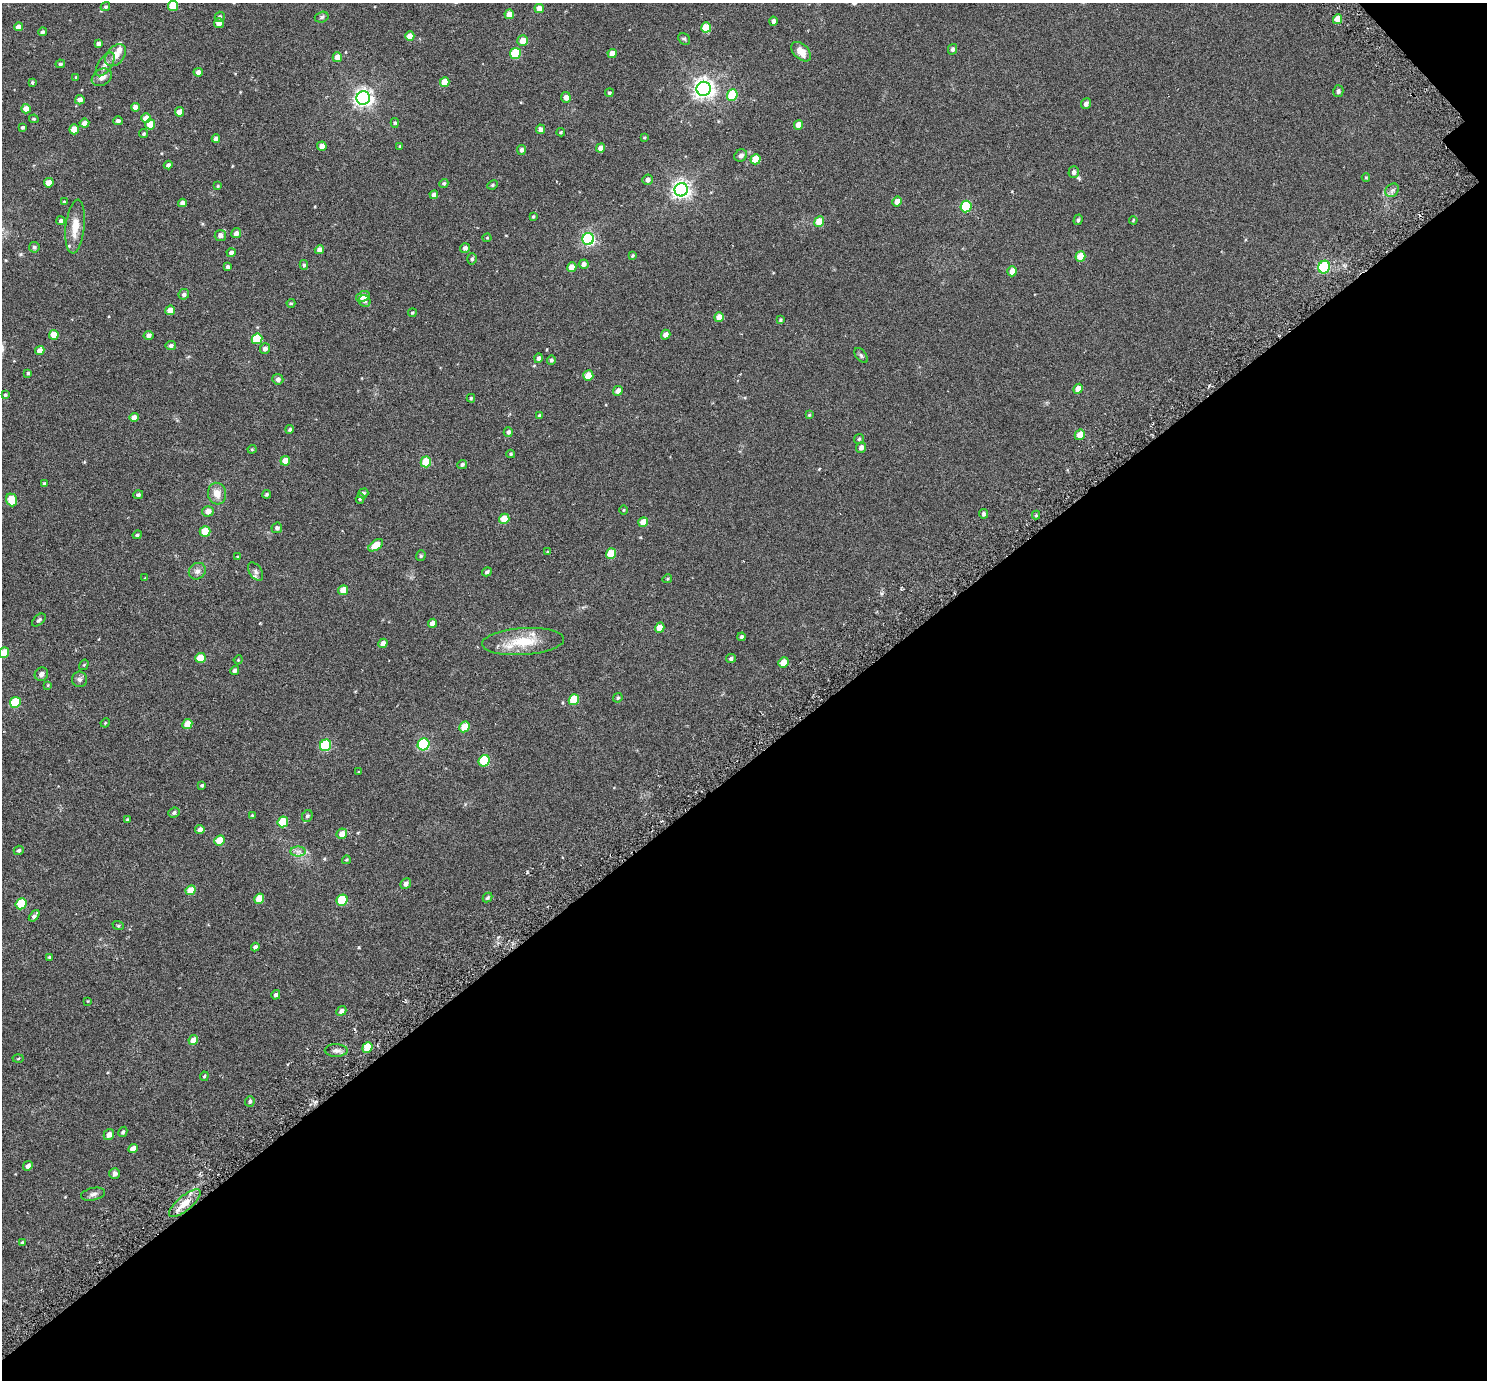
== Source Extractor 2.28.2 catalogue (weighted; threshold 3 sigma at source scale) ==
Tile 12 of 4 x 4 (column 4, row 3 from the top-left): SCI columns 4523-6007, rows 1589-2966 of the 6069 x 6069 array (HDU 1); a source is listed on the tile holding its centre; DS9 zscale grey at full resolution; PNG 1489 x 1382 px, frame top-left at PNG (2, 3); each listed source drawn as its Kron ellipse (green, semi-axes under 4 px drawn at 4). Shown black and unused: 45% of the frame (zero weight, under 3 of 6 exposures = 3% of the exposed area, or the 3 px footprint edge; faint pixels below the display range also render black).
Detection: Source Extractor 2.28.2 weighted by HDU 2 'WHT'; one run over the whole footprint, this tile lists its part. Background 0.0263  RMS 0.0071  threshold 0.029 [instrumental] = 3 sigma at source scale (4.09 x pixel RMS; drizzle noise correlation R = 1.36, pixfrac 0.8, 0.05/0.05 arcsec/px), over >= 5 px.
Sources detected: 231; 1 cosmic-ray / hot-pixel residue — neither listed nor drawn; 2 inside a brighter listed object's ellipse — not listed separately; the other 228 listed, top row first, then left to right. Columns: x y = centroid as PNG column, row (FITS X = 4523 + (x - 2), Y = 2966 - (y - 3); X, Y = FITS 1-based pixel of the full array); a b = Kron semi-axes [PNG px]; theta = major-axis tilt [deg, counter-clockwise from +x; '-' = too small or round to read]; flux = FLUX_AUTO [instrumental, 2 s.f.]
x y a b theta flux
173 6 5 5 - 14
105 7 5 4 - 0.96
539 8 5 4 - 4.8
509 14 5 4 - 6.5
220 17 5 5 - 1.2
322 17 7 5 17 1.1
1338 19 5 4 - 9.3
773 21 4 4 - 1.9
219 23 5 4 - 2.7
18 27 4 4 - 3.8
706 27 5 5 - 12
42 32 4 4 - 1.4
410 36 5 4 - 6.2
684 39 6 5 - 0.96
523 41 5 5 - 7.1
98 44 4 3 - 1.7
952 49 5 4 - 1.5
801 52 11 7 -44 5.6
612 53 5 4 - 4.8
515 54 5 5 - 26
115 55 12 8 48 5.4
337 57 5 4 - 5
60 64 4 3 - 0.93
105 64 13 6 56 3.1
198 72 4 4 - 2.6
76 77 3 3 - 0.68
102 77 11 8 31 3.4
445 82 5 4 - 8.6
32 83 4 3 - 0.79
704 89 7 7 - 330
1338 91 6 5 - 1.5
609 93 4 4 - 0.99
732 95 5 5 - 22
566 97 5 5 - 3.2
363 98 7 6 - 260
80 100 5 4 - 3.3
1086 104 5 4 - 1.9
135 107 4 4 - 3.5
26 109 5 4 - 5.4
179 112 4 4 - 6.2
146 118 5 5 - 7
34 119 5 3 - 0.83
118 121 5 4 - 1.5
84 123 5 4 - 3.1
395 123 5 4 - 0.82
150 124 5 5 - 5.9
798 125 5 4 - 5.3
23 127 3 3 - 0.95
74 129 5 5 - 9.3
540 129 4 4 - 2.6
561 132 4 3 - 0.6
144 134 4 4 - 0.93
644 137 4 3 - 0.58
216 139 4 4 - 2.3
322 146 4 4 - 3.8
400 146 4 4 - 0.63
601 148 4 4 - 4.7
521 150 5 4 - 1.7
741 155 6 5 - 2
756 159 5 5 - 11
168 165 4 4 - 1.5
1074 172 6 5 - 1.9
1366 177 4 4 - 0.62
648 180 5 5 - 2.1
49 183 5 4 - 7.9
444 183 5 4 - 1.1
493 185 5 4 - 0.8
218 186 4 3 - 0.5
681 190 7 6 - 260
1392 190 7 6 - 1.6
434 195 4 4 - 2.4
897 201 5 4 - 4.1
64 202 4 3 - 0.7
182 203 4 4 - 2.3
966 206 6 5 - 36
533 216 4 3 - 0.71
1078 220 5 4 - 1.1
1133 220 4 3 - 0.55
61 221 4 4 - 1.2
819 221 5 5 - 9.1
75 226 27 9 84 9.7
236 233 5 5 - 2.7
220 235 5 5 - 3.2
487 238 4 4 - 0.57
588 239 6 6 - 100
34 247 5 5 - 1.3
465 248 5 5 - 1.9
319 250 5 4 - 2.5
231 253 4 4 - 1.9
632 255 4 4 - 0.82
1080 256 5 5 - 12
472 259 6 4 74 1
584 264 5 4 - 2.3
304 265 5 4 - 0.9
228 267 4 3 - 1.5
572 267 5 4 - 7.6
1324 267 6 5 - 51
1012 271 5 4 - 5.2
184 294 5 5 - 1.5
363 296 7 5 22 4.1
365 301 6 5 - 1.2
291 303 4 4 - 0.66
170 310 5 4 - 6.5
412 313 4 3 - 0.64
719 317 5 4 - 7
780 320 4 3 - 0.83
54 335 5 4 - 7.8
148 335 5 4 - 2
666 335 5 4 - 3.2
257 339 5 5 - 22
171 345 5 4 - 1.8
265 348 5 5 - 2.3
40 351 5 4 - 3.6
861 356 9 5 -53 1.2
539 358 5 4 - 1.9
551 360 5 4 - 1.2
28 373 4 4 - 0.78
588 375 5 5 - 10
278 379 5 5 - 1.8
1078 389 5 4 - 4.7
618 391 5 4 - 3.2
5 395 4 3 - 0.84
471 398 4 3 - 0.82
809 415 4 4 - 0.68
540 416 4 3 - 1.1
134 417 4 4 - 4.1
290 429 4 4 - 0.87
508 432 5 4 - 1.4
1080 435 5 5 - 6.4
859 439 5 4 - 0.82
861 447 5 5 - 2.6
252 449 4 4 - 0.64
511 454 4 3 - 0.77
285 461 5 4 - 5.5
426 462 5 5 - 18
462 464 5 4 - 1
45 484 4 4 - 1.8
363 493 5 4 - 1.4
217 494 11 9 -76 5.8
267 494 4 3 - 0.89
138 495 5 4 - 1.3
360 499 5 4 - 0.97
12 500 6 5 - 13
623 510 5 3 - 0.5
208 511 5 5 - 3.6
983 514 5 4 - 1.2
1036 515 4 4 - 0.67
504 519 5 5 - 13
643 522 5 4 - 7.6
277 528 5 5 - 1.3
205 532 5 5 - 14
137 535 4 4 - 1
376 545 8 4 36 8.4
547 552 4 3 - 0.5
611 554 5 5 - 15
421 556 5 4 - 0.9
238 557 4 3 - 0.71
197 571 9 7 40 2.6
256 571 10 6 -55 1.8
487 572 5 4 - 1.3
145 578 4 4 - 0.43
667 579 5 3 - 0.58
343 590 5 4 - 6.4
39 620 8 5 40 1.3
432 623 5 4 - 3.8
660 628 5 4 - 8.4
741 637 4 4 - 1.1
523 642 41 13 4 18
383 643 5 4 - 3.5
4 653 5 5 - 10
200 658 5 5 - 11
731 658 5 4 - 1.3
238 660 4 3 - 0.55
783 662 5 5 - 7.4
84 665 5 4 - 0.67
235 670 4 4 - 1.9
41 674 7 6 - 2.3
79 679 7 7 - 1.7
48 685 4 4 - 0.53
618 698 5 4 - 0.85
574 700 6 5 - 20
15 702 5 5 - 24
105 723 5 4 - 0.52
187 724 5 4 - 8.6
465 727 6 5 - 12
423 744 6 5 - 60
325 745 6 5 - 43
484 761 6 5 - 29
359 772 3 3 - 0.54
202 785 4 3 - 0.88
174 813 6 5 - 1.3
252 815 4 4 - 0.51
307 816 6 5 - 1.2
127 820 4 3 - 0.84
283 822 5 5 - 20
200 829 5 4 - 2.6
342 834 5 5 - 5.2
219 840 5 5 - 10
19 850 5 4 - 1
298 851 8 5 0 2.1
346 860 4 3 - 0.61
406 884 6 5 - 2.4
190 890 5 4 - 8.8
488 898 5 4 - 0.95
259 899 5 4 - 10
342 900 6 5 - 30
21 904 5 5 - 24
34 916 6 4 50 1.9
118 925 6 3 -19 0.56
255 947 4 4 - 1.6
49 957 4 3 - 0.62
276 995 5 4 - 1.4
88 1001 3 3 - 0.44
341 1011 5 4 - 2.8
193 1040 5 4 - 5.5
367 1047 5 4 - 16
336 1050 11 6 -1 2.4
18 1059 5 3 - 0.54
204 1076 5 3 - 0.72
250 1101 5 4 - 1.2
123 1132 5 4 - 1.2
109 1135 6 5 - 3.1
133 1149 5 4 - 4.7
28 1166 5 4 - 2.6
115 1173 5 5 - 1.6
93 1194 12 6 13 2.3
185 1203 20 7 41 8.2
22 1243 4 3 - 0.8
Overlapping masked pixels (flux is a lower limit): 1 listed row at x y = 185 1203
Isophote crosses this tile's border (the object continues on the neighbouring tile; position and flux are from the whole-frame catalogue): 2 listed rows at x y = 173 6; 4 653